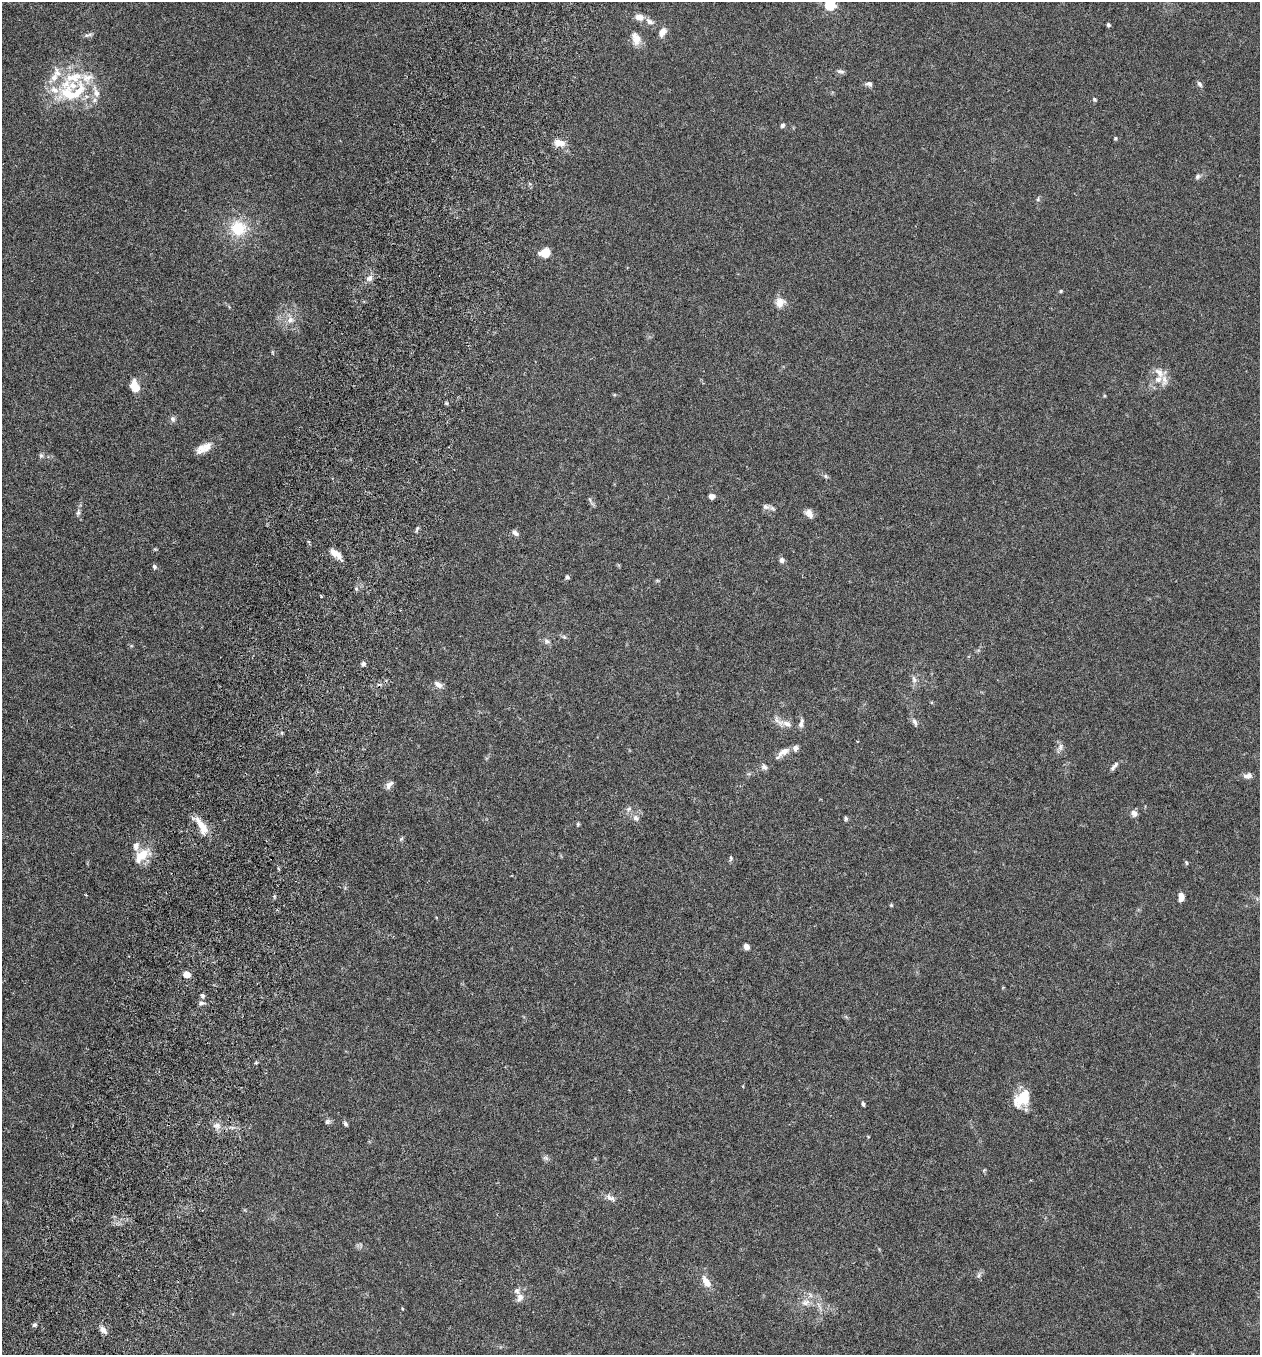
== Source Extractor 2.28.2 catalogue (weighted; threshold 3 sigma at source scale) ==
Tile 7 of 4 x 4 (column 3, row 2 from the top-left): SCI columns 2708-3965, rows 2736-4088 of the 5544 x 5467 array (HDU 1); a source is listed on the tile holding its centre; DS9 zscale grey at full resolution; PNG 1262 x 1357 px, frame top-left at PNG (2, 2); no overlay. Shown black and unused: <1% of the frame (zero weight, under 3 of 6 exposures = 3% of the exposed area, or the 3 px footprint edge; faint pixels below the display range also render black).
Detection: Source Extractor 2.28.2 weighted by HDU 2 'WHT'; one run over the whole footprint, this tile lists its part. Background 0.0173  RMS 0.0019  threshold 0.00788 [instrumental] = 3 sigma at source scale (4.09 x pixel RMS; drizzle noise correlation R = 1.36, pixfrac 0.8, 0.05/0.05 arcsec/px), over >= 5 px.
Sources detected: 102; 14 inside a brighter listed object's ellipse — not listed separately; the other 88 listed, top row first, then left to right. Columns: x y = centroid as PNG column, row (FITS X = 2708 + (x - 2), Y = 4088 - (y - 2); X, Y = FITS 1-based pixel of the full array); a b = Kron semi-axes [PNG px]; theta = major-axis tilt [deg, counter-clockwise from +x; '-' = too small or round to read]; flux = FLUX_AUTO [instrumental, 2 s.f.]
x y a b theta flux
830 5 6 5 - 13
639 17 12 8 -16 1.2
1108 25 5 4 - 0.28
662 32 13 8 62 1.2
88 35 13 4 8 0.46
636 39 17 11 -76 1.8
841 71 10 5 -14 0.44
869 84 8 6 -18 0.53
1199 84 9 5 -57 0.45
73 93 48 30 8 12
1094 99 5 5 - 0.26
782 125 6 5 - 0.35
1115 138 5 4 - 0.21
559 143 14 8 -11 1.7
1197 177 8 6 46 0.43
1038 199 6 5 - 0.29
238 228 21 19 -16 5.9
545 253 9 8 - 2.8
369 278 9 7 29 0.81
1061 291 5 4 - 0.21
780 302 14 12 65 1.5
290 320 11 10 - 1.4
272 352 6 3 -72 0.18
1158 379 12 10 35 1.6
135 386 13 8 -69 2.5
446 403 4 4 - 0.22
173 419 8 6 -63 0.51
202 448 15 12 41 1.6
41 455 7 5 -90 0.37
826 476 7 5 -23 0.32
712 496 6 5 - 0.71
590 500 8 3 -71 0.32
766 507 11 7 -2 0.73
78 512 10 5 78 0.53
809 513 12 8 -54 1
515 533 9 6 -48 0.59
335 553 14 6 -39 1.8
782 560 7 6 - 0.61
154 567 7 5 -64 0.33
567 577 5 4 - 0.36
356 589 5 5 - 0.3
564 637 7 4 -44 0.31
547 641 9 7 -18 0.58
363 664 6 5 - 0.44
914 679 11 6 -78 0.69
438 684 12 7 -37 0.83
915 722 13 6 -67 0.64
801 723 13 6 79 0.75
787 724 16 8 -26 1.6
1060 747 12 6 73 0.7
783 752 17 8 34 1.5
1114 766 13 4 50 0.59
764 767 9 7 -44 0.57
1248 776 10 7 6 0.88
389 785 12 6 49 0.79
629 809 9 5 27 0.53
1134 813 10 7 -49 0.77
636 818 10 8 -39 0.77
846 818 6 4 -61 0.31
578 824 5 4 - 0.21
202 826 27 9 -61 2.6
401 839 6 4 19 0.26
142 855 24 12 41 3.4
731 858 8 5 88 0.3
1186 863 6 5 - 0.27
86 895 4 2 - 0.15
274 896 7 3 85 0.24
1181 897 8 6 90 1.2
891 905 4 4 - 0.19
746 946 5 4 - 1.7
187 975 6 6 - 1.7
203 996 6 5 - 0.37
201 1003 7 5 1 0.45
1022 1098 23 14 46 4.6
863 1104 6 4 -78 0.34
327 1122 8 6 44 0.43
345 1124 7 4 -58 0.36
217 1126 10 8 7 1
546 1158 9 6 -26 0.46
984 1170 6 3 45 0.18
610 1198 16 7 -31 0.89
979 1275 8 6 69 0.48
706 1282 15 8 -57 1.9
520 1297 10 8 79 1
806 1302 13 9 10 1.4
402 1308 4 3 - 0.15
34 1325 6 4 15 0.34
103 1330 11 7 -54 0.86
Isophote crosses this tile's border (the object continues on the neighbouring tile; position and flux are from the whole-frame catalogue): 1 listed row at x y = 830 5